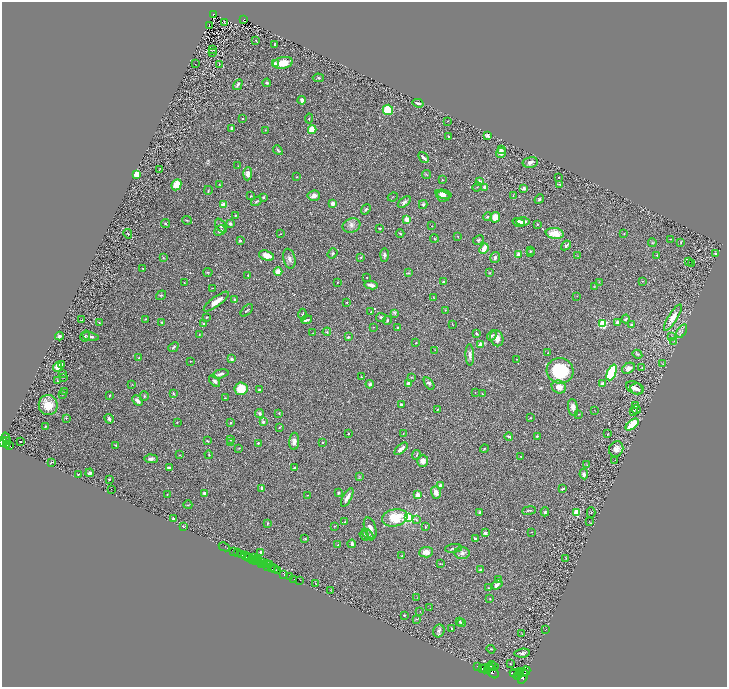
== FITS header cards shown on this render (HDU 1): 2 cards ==
NAXIS1  =                 1450
NAXIS2  =                 1369

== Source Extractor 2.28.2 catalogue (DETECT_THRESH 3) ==
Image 1450 x 1369 px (HDU 1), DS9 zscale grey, zoomed out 1/2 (1 PNG px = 2 x 2 image px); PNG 729 x 689 px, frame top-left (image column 2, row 1369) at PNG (2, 2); each listed source drawn as its Kron ellipse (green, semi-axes under 4 px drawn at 4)
Background 0.387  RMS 0.028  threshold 0.0838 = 3 sigma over >= 5 px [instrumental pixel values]
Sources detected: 407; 41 cannot appear on this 1/2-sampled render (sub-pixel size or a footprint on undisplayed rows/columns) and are neither listed nor drawn; the other 366 listed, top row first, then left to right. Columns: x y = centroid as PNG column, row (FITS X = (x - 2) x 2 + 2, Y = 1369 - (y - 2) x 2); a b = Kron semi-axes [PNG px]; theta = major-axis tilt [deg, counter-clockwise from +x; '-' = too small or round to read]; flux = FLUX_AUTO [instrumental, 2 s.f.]
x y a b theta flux
214 15 3 2 - 49
244 20 4 3 - 61
225 22 2 1 - 2
209 26 2 1 - 1.6
256 40 2 1 - 2.4
275 45 3 2 - 6.4
213 50 3 2 - 3.7
213 52 2 2 - 2.5
283 63 10 5 9 76
195 64 2 1 - 2.1
219 64 2 2 - 5.9
275 64 3 3 - 17
318 78 5 4 - 8.1
267 83 4 3 - 8.5
238 85 6 3 59 14
302 100 4 3 - 16
418 103 5 2 - 11
388 110 5 5 - 120
242 119 2 2 - 3.9
309 119 5 2 - 4.1
447 121 2 1 - 1.3
231 128 4 3 - 7.4
265 130 3 2 - 2.6
312 130 4 4 - 96
488 136 4 3 - 25
449 137 2 2 - 3.3
278 150 5 3 - 11
501 150 4 3 - 23
501 153 5 5 - 30
423 157 6 2 -48 14
530 162 7 5 11 18
238 166 2 1 - 1.4
159 170 2 1 - 2.2
137 174 4 4 - 75
248 174 6 4 87 29
426 175 4 1 - 3.6
297 177 2 2 - 2.2
559 177 2 2 - 2.8
442 180 3 2 - 3
480 181 4 3 - 15
559 184 3 2 - 3.3
176 185 6 4 63 100
219 185 3 2 - 2.2
477 187 5 2 - 3.7
485 187 4 3 - 20
524 188 4 3 - 12
208 190 4 2 - 3.6
443 194 8 4 -11 22
251 196 3 3 - 3.2
314 196 6 5 - 25
443 196 7 5 -13 23
513 196 2 2 - 2.3
263 197 3 3 - 5.8
393 197 5 2 - 3.1
539 199 5 3 - 8.2
256 201 6 2 35 5.6
404 202 8 4 41 13
333 203 4 3 - 17
423 204 4 4 - 11
223 205 4 3 - 44
366 209 5 3 - 9.3
235 215 3 3 - 7.6
487 217 4 3 - 5.1
495 217 5 4 - 68
407 219 3 2 - 100
187 220 4 2 - 4.3
519 222 6 3 -15 22
523 222 7 4 1 41
166 223 4 3 - 5.5
230 224 3 3 - 15
537 225 3 2 - 3.6
221 226 8 5 -53 15
351 226 9 7 22 24
432 226 2 2 - 1.6
380 228 2 2 - 5.5
220 230 6 4 26 16
400 233 4 2 - 6.4
555 233 9 5 -9 100
128 234 5 2 - 3.6
280 234 2 2 - 1.9
624 234 2 2 - 3.3
458 237 3 2 - 1.8
434 238 4 3 - 5.6
671 239 2 1 - 2.8
479 240 6 4 27 9.4
240 241 2 2 - 24
681 242 3 2 - 5.9
652 243 4 4 - 6.3
566 245 5 3 - 13
484 249 5 3 - 48
531 251 3 2 - 2.8
530 252 3 2 - 3.4
333 253 5 4 - 9.3
519 254 3 3 - 28
716 254 3 3 - 10
384 255 7 4 88 13
657 255 3 2 - 3.7
267 256 8 5 -17 40
577 256 3 2 - 1.8
361 257 3 2 - 5.7
495 257 5 4 - 14
163 258 3 3 - 3
289 259 10 6 -77 24
688 262 3 1 - 1.9
691 264 2 1 - 34
143 269 3 2 - 3.3
278 271 4 4 - 50
208 272 4 3 - 4.3
408 273 3 3 - 5
490 273 3 3 - 3.3
248 275 3 3 - 4.2
367 277 2 1 - 2.8
642 281 4 2 - 2.6
338 282 2 2 - 3.8
444 282 2 2 - 28
599 282 3 3 - 3
184 283 3 2 - 2.5
371 285 6 3 -11 22
594 286 3 2 - 2.9
213 288 3 2 - 2
161 295 5 3 - 6.8
577 296 2 1 - 1.3
434 297 2 2 - 1.8
235 300 4 3 - 10
216 301 15 4 37 46
346 302 3 2 - 2.6
247 310 7 2 45 6.2
445 310 2 2 - 2.7
371 312 2 2 - 3
395 313 4 2 - 4.7
303 315 6 2 88 6.4
206 317 3 3 - 4.6
673 317 15 4 58 53
381 318 5 3 - 10
145 319 3 2 - 4.8
626 319 4 2 - 6.8
82 320 3 2 - 2.3
307 320 5 2 - 12
387 320 4 3 - 6.6
99 322 2 2 - 5.1
617 322 4 3 - 16
162 323 4 3 - 8
204 324 3 2 - 4.6
452 324 3 2 - 2.1
603 324 3 3 - 500
631 324 3 2 - 4.8
373 327 3 2 - 2.2
397 327 3 2 - 4.8
682 331 7 3 57 9.5
327 332 4 3 - 7
313 333 2 1 - 1.7
199 334 2 2 - 2.3
476 334 3 2 - 8
59 336 4 3 - 15
85 336 6 3 58 7.5
90 336 8 3 -13 16
492 336 5 3 - 8.5
348 337 2 2 - 26
672 337 3 2 - 2.3
497 338 8 6 -68 47
674 341 3 2 - 2.9
416 343 3 2 - 2.6
481 344 2 2 - 130
173 347 5 2 - 11
435 350 2 1 - 3.8
548 353 3 2 - 2.5
637 354 5 3 - 6.1
470 355 11 4 -88 23
139 358 2 2 - 8.7
231 359 2 2 - 35
516 359 2 2 - 2.3
190 361 2 2 - 1.7
61 364 4 3 - 7.3
663 364 3 2 - 2.9
58 367 5 4 - 55
642 367 4 2 - 2.8
628 368 7 5 31 25
560 371 13 12 - 300
612 372 8 4 66 300
63 373 3 2 - 3.6
220 374 8 3 14 15
63 377 2 1 - 1.5
361 377 3 2 - 2.9
411 377 3 2 - 3.3
58 381 3 2 - 6.6
215 381 7 4 -47 12
429 383 7 4 -56 13
132 384 3 2 - 2.1
370 384 4 3 - 14
408 384 3 2 - 37
602 384 3 2 - 30
559 387 7 6 - 38
634 388 9 5 -27 26
241 389 6 6 - 130
637 389 7 5 -12 21
259 390 3 2 - 3.8
64 391 2 2 - 2.2
475 392 2 1 - 1.4
173 393 4 2 - 5.3
62 394 2 2 - 2.4
482 394 3 2 - 3.2
109 396 3 2 - 4.1
144 396 5 3 - 5.5
225 398 2 2 - 2.8
138 401 6 3 -46 23
401 404 3 2 - 13
48 405 10 9 - 100
635 406 2 2 - 81
573 407 8 5 -79 26
636 409 4 3 - 3.6
437 410 3 3 - 3.2
595 411 3 1 - 1.6
634 411 2 2 - 12
259 413 4 4 - 13
279 413 3 2 - 5.4
578 414 3 2 - 3.5
66 418 3 3 - 3.6
531 418 3 2 - 2.3
109 419 5 3 - 12
177 422 3 2 - 3.1
263 422 3 3 - 12
230 423 3 2 - 3.7
632 425 8 4 40 130
45 426 4 2 - 3.5
279 427 3 2 - 4.7
348 433 3 2 - 2.8
403 433 2 2 - 2.4
607 434 3 2 - 3
509 436 4 2 - 11
537 436 3 2 - 4.5
6 439 6 2 -71 590
230 439 3 3 - 6.6
6 441 2 1 - 210
207 441 3 2 - 5.2
294 441 8 5 87 29
3 442 4 3 - 910
21 442 3 1 - 4.8
231 443 3 2 - 2.6
258 443 3 2 - 5.1
322 443 2 2 - 7.8
7 445 3 2 - 320
116 445 2 2 - 17
9 446 3 2 - 210
239 448 3 2 - 4.2
401 449 8 3 42 22
484 449 4 3 - 4.7
616 449 8 7 - 34
179 455 2 1 - 2
209 455 4 2 - 3.7
417 455 5 2 - 5.1
521 457 2 2 - 2.3
151 459 7 4 -3 16
615 460 2 1 - 1.9
423 461 6 5 - 27
51 462 4 2 - 3.5
587 465 3 2 - 3.7
169 468 4 3 - 12
295 468 3 2 - 9.2
90 473 4 3 - 10
78 474 2 2 - 5.9
584 474 5 4 - 15
359 476 4 3 - 4.5
109 479 2 2 - 4.1
441 486 3 3 - 17
262 488 2 2 - 13
563 489 4 2 - 6.5
111 490 3 1 - 1.5
436 492 6 5 - 28
205 493 4 3 - 15
338 493 3 2 - 7.6
167 494 3 2 - 2.7
308 495 2 1 - 1.3
418 495 2 2 - 130
347 497 10 3 62 25
188 505 4 2 - 4.2
529 511 7 2 7 6.3
545 512 4 3 - 6.6
577 512 3 3 - 320
480 513 4 3 - 9.1
591 513 5 1 - 1.9
409 517 3 3 - 1000
395 518 13 8 12 150
174 519 3 2 - 5.5
416 519 4 3 - 6.3
345 522 4 2 - 5.5
589 522 2 1 - 1.6
267 523 4 2 - 3.9
184 526 4 2 - 3.5
334 526 2 2 - 2.8
425 527 4 2 - 4
370 528 11 5 -73 26
532 532 3 2 - 2.1
485 533 4 3 - 12
368 535 7 4 -43 13
364 536 5 3 - 4.8
305 539 3 2 - 5.5
475 539 3 3 - 8.3
352 544 4 3 - 9.9
337 545 3 2 - 3.4
224 547 6 1 -25 27
454 548 8 2 6 7.4
234 551 2 1 - 36
261 552 4 3 - 7.6
426 552 7 5 4 46
238 553 2 1 - 160
462 553 7 6 - 18
242 555 2 2 - 1100
245 556 3 2 - 77
247 556 2 1 - 40
402 556 4 2 - 3.6
250 557 2 1 - 100
254 558 2 1 - 450
566 558 3 2 - 2.5
252 560 4 1 - 78
256 561 3 2 - 410
259 561 2 1 - 270
263 562 2 1 - 390
261 564 3 1 - 290
264 564 2 1 - 200
266 564 3 2 - 75
269 564 2 2 - 500
440 564 3 1 - 3.1
268 567 4 2 - 380
271 567 3 2 - 410
275 568 3 3 - 720
278 570 3 3 - 470
481 570 3 3 - 13
284 574 3 2 - 780
289 577 4 1 - 460
293 579 3 2 - 65
498 579 4 3 - 4.3
300 580 3 1 - 140
315 583 3 1 - 1.4
497 585 6 3 35 28
489 588 2 2 - 2.4
331 590 3 2 - 2.2
417 598 3 2 - 1.6
490 599 2 2 - 3.3
430 608 3 3 - 2.8
420 611 2 1 - 1.4
404 615 2 2 - 7.1
417 619 4 2 - 3.5
459 621 4 3 - 7.1
461 623 4 2 - 8.2
452 629 3 2 - 5.9
546 629 2 1 - 1.6
439 631 6 5 - 17
522 634 3 2 - 2.1
491 649 4 2 - 3.2
522 653 8 3 8 15
510 664 3 2 - 2.5
491 666 5 2 - 2300
478 667 2 1 - 180
493 667 6 3 6 3800
483 668 3 2 - 3700
485 669 4 3 - 5900
487 671 3 2 - 1900
492 671 8 5 -49 4500
521 671 3 2 - 1900
526 671 4 3 - 870
523 672 3 2 - 1900
513 673 4 2 - 3000
519 673 3 2 - 1400
516 674 6 4 -26 7000
518 676 2 2 - 1700
523 677 7 3 68 3600
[41 sub-pixel or undisplayed-footprint detections neither listed nor drawn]